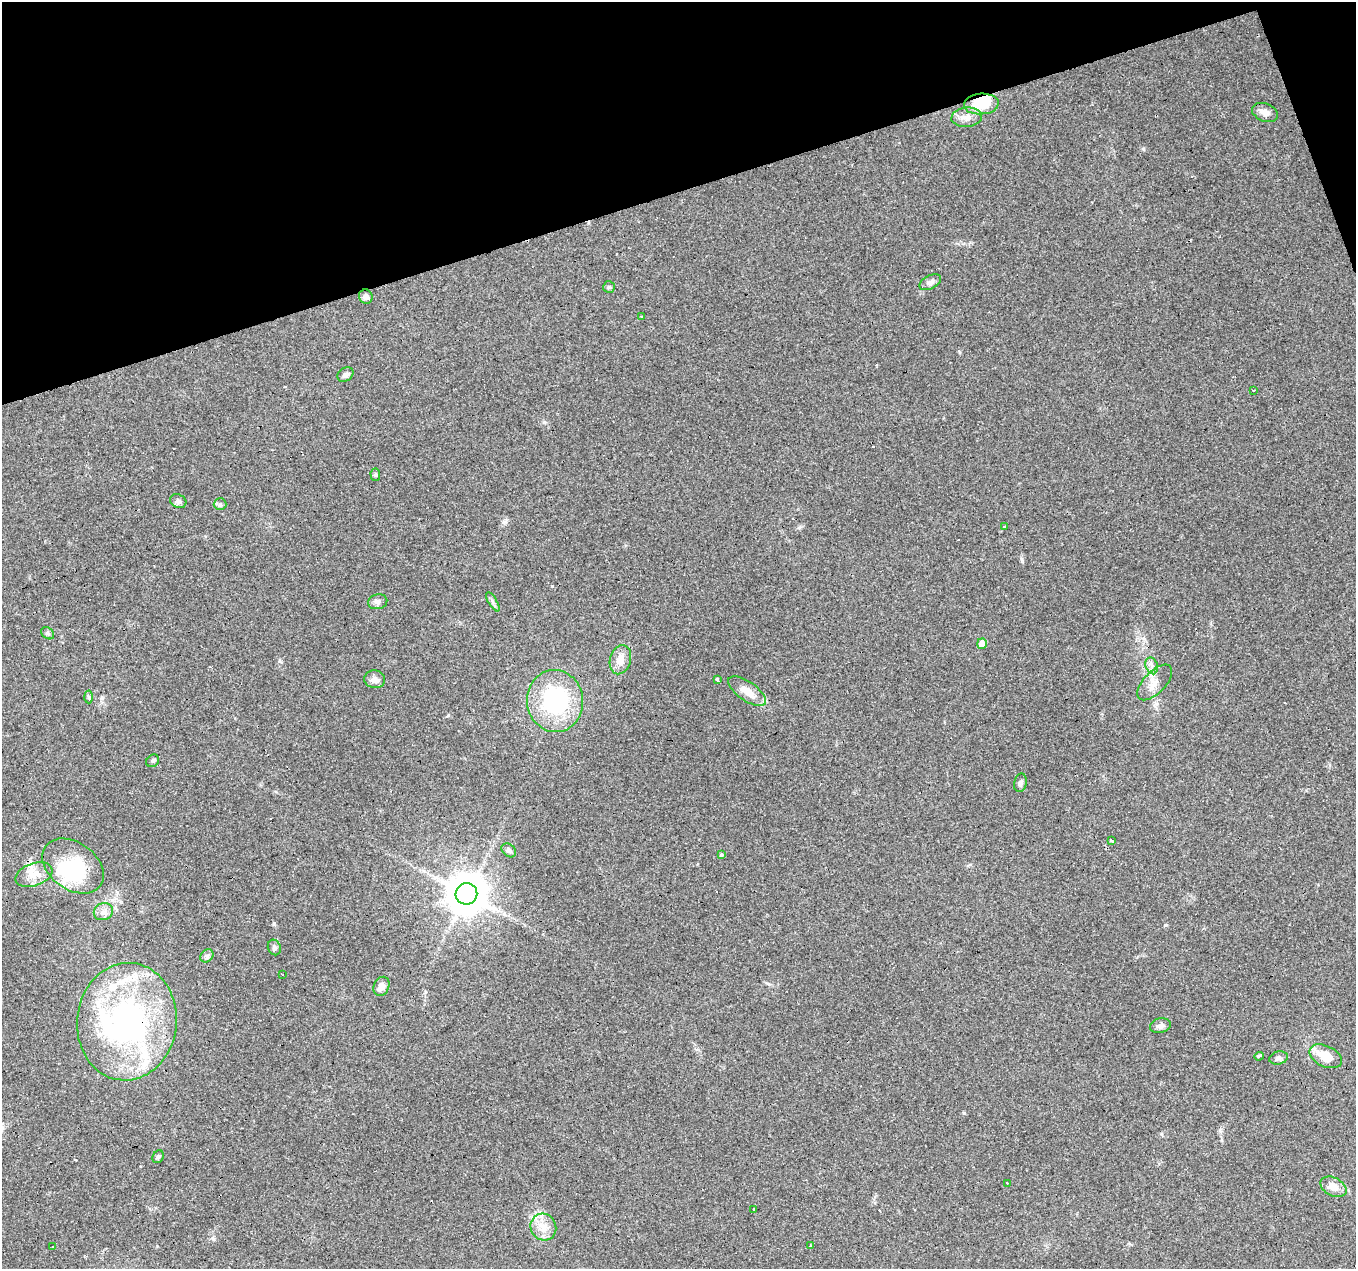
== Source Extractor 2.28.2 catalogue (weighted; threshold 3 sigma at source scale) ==
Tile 3 of 4 x 4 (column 3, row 1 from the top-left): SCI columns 2711-4064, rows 3919-5185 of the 5419 x 5248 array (HDU 1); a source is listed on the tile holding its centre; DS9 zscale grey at full resolution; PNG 1358 x 1271 px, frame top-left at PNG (2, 2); each listed source drawn as its Kron ellipse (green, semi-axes under 4 px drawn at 4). Shown black and unused: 16% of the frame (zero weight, under 3 of 4 exposures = <1% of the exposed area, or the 3 px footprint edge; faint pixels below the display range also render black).
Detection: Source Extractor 2.28.2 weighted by HDU 2 'WHT'; one run over the whole footprint, this tile lists its part. Background 0.101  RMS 0.0064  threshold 0.0288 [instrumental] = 3 sigma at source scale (4.5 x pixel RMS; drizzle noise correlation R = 1.50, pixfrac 1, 0.0396/0.0396 arcsec/px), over >= 5 px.
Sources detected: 69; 5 inside a brighter object's white glare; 11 cosmic-ray / hot-pixel residue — neither listed nor drawn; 3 inside a brighter listed object's ellipse — not listed separately; the other 50 listed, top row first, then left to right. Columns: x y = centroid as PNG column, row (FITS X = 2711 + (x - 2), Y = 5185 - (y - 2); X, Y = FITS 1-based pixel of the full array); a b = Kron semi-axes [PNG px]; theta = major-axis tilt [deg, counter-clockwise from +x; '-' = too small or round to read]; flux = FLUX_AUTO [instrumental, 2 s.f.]
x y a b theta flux
981 104 17 10 5 19
1265 112 13 9 -22 4.3
967 117 15 10 6 5.8
930 282 12 6 29 2.5
609 287 6 6 - 1.2
366 297 7 6 - 2.9
641 317 3 2 - 0.91
345 375 9 6 37 2.8
1253 390 3 2 - 0.87
375 475 6 4 -87 0.98
178 501 8 6 -26 2.2
220 504 6 6 - 1.3
1004 527 3 3 - 2.7
378 602 10 7 12 2.2
493 602 11 4 -58 1.5
48 633 7 5 -38 1.2
982 644 5 5 - 7.4
620 660 15 10 73 7.2
1152 666 9 6 -72 2.5
375 679 10 9 - 3.5
717 679 3 3 - 4.3
1155 682 22 11 46 7.9
747 691 22 9 -34 9
88 697 6 4 -87 1.1
555 701 31 28 -83 73
153 761 7 5 40 1.3
1020 783 9 6 78 2.1
1111 841 3 3 - 1.6
509 850 8 6 -41 1.8
721 855 4 4 - 0.99
73 866 34 23 -36 38
34 875 19 11 19 8.9
466 894 11 11 - 1900
103 912 10 8 22 3.6
274 947 8 6 -69 1.8
207 956 7 6 - 1.5
282 974 4 2 - 0.49
381 986 10 7 64 5
127 1022 59 50 84 160
1160 1026 10 7 14 2.7
1259 1056 5 3 - 3.2
1326 1056 17 10 -25 13
1279 1058 9 6 14 1.9
158 1157 7 5 56 1.2
1007 1183 3 2 - 1.3
1333 1187 14 9 -27 6.7
754 1209 3 3 - 3.6
543 1227 13 12 - 7.8
811 1246 3 3 - 5.1
52 1247 3 2 - 0.66
Overlapping masked pixels (flux is a lower limit): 1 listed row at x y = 127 1022
Unlisted compact peaks at least as high as the median listed source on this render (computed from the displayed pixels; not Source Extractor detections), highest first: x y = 1143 149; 964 1113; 274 923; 1165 925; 505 522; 213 1239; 544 422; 448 715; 1022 560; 280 661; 102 698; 769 984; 959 352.